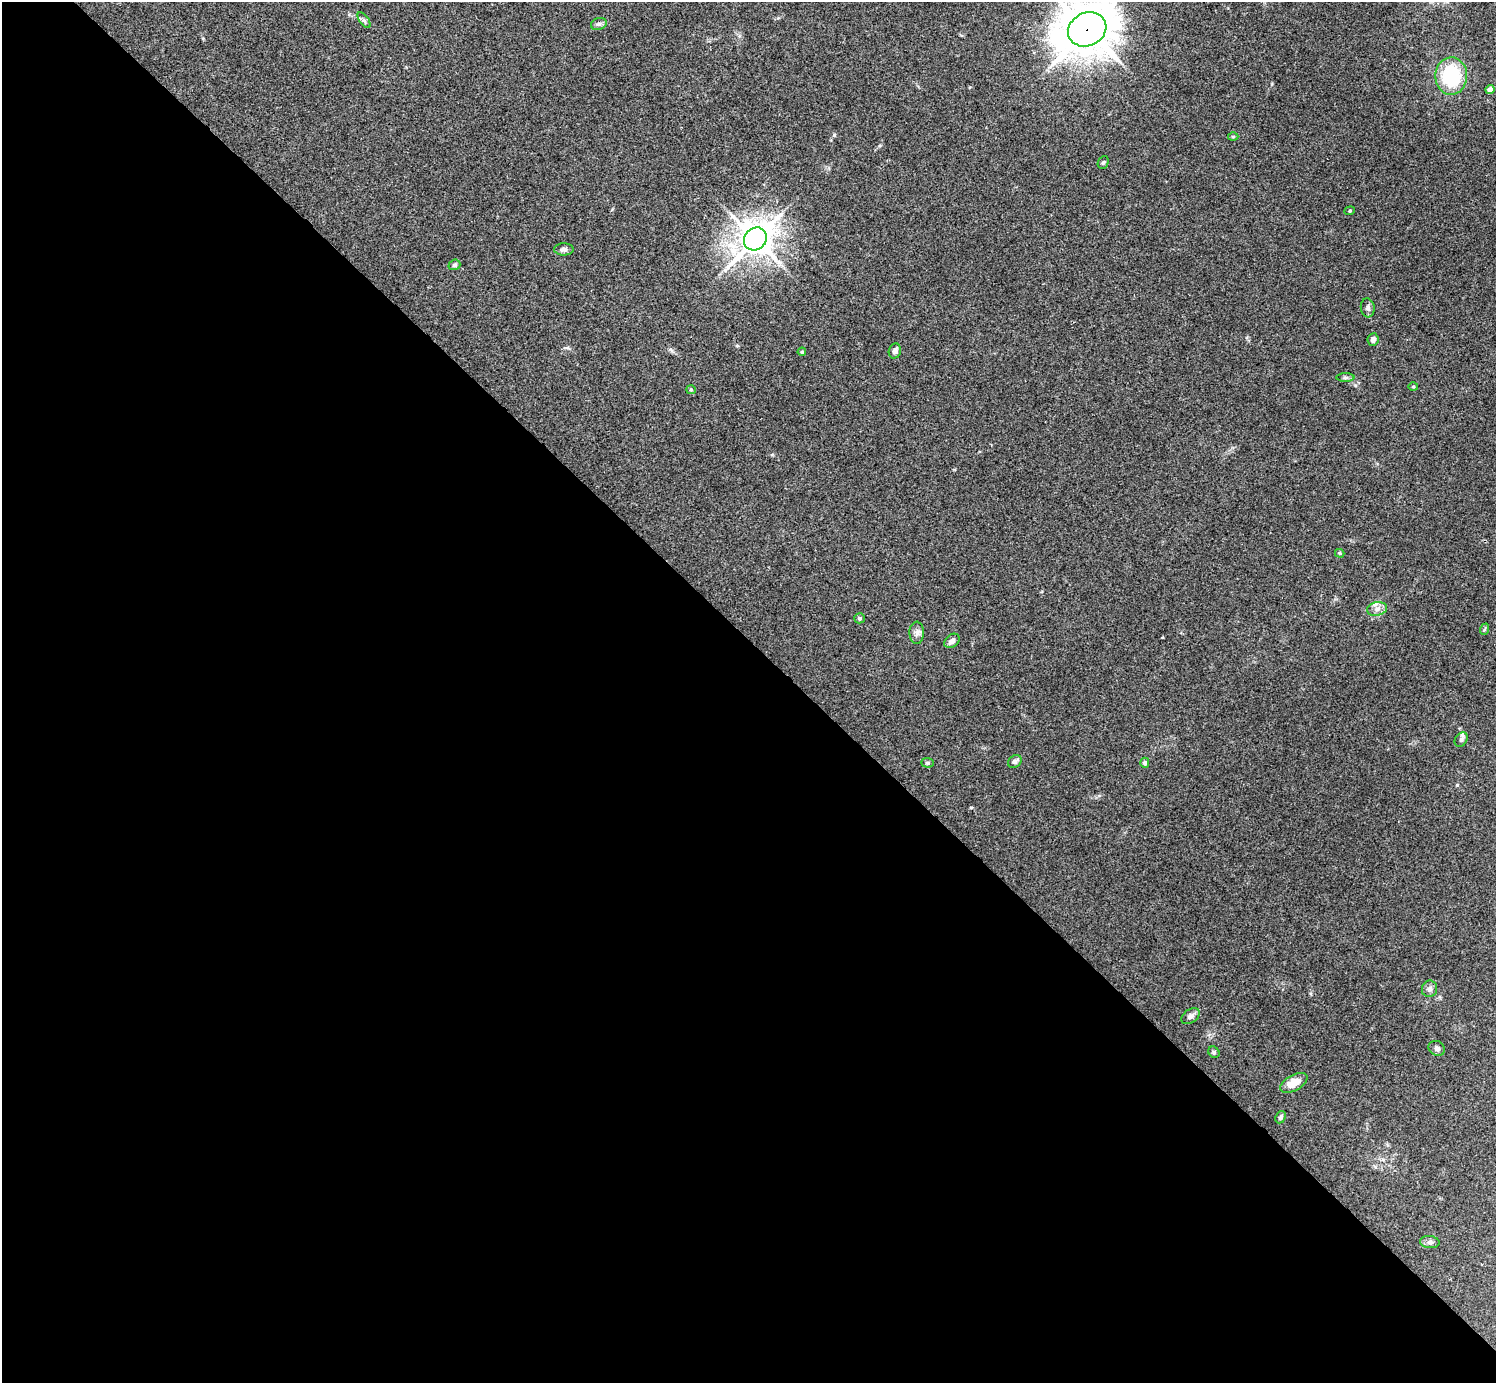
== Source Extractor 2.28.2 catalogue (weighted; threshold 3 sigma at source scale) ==
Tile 9 of 4 x 4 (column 1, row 3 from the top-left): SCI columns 4-1497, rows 1540-2920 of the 5984 x 5984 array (HDU 1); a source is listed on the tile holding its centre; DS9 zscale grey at full resolution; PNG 1498 x 1385 px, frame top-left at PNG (2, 2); each listed source drawn as its Kron ellipse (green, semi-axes under 4 px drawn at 4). Shown black and unused: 54% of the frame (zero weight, under 3 of 4 exposures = <1% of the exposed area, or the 3 px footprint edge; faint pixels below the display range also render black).
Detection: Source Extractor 2.28.2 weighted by HDU 2 'WHT'; one run over the whole footprint, this tile lists its part. Background 0.0342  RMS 0.0047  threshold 0.0212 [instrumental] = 3 sigma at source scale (4.5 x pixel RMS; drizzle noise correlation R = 1.50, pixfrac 1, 0.05/0.05 arcsec/px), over >= 5 px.
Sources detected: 35; all 35 listed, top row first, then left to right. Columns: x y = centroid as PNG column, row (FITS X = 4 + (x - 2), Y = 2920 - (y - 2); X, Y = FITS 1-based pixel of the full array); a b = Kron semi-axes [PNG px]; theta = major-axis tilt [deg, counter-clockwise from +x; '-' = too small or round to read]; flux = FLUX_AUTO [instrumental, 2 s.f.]
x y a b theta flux
364 20 9 4 -54 1
599 24 8 6 18 1.1
1087 29 20 16 26 1600
1451 76 19 16 89 30
1490 89 4 4 - 3.9
1233 137 5 3 - 0.48
1103 162 7 5 65 0.73
1350 211 5 4 - 0.58
755 239 12 10 46 850
564 249 9 6 1 1.5
454 265 6 5 - 0.88
1368 308 9 7 -85 1.5
1373 340 6 5 - 1.6
895 351 7 6 - 1.6
802 352 4 3 - 0.51
1345 378 9 4 0 0.99
1413 387 5 3 - 0.44
691 390 5 4 - 0.53
1340 553 5 4 - 0.62
1377 609 10 6 10 2.3
859 618 5 5 - 0.98
1485 629 6 3 69 0.57
917 633 11 7 -89 2
952 641 8 6 39 2.1
1461 740 8 6 55 1.1
1015 761 7 6 - 1.8
927 763 6 4 -3 0.76
1145 763 5 4 - 1.3
1429 989 8 7 - 1.8
1190 1016 10 6 34 1.9
1437 1048 8 7 - 1.3
1214 1052 6 5 - 0.73
1294 1083 15 8 29 6.6
1280 1117 6 5 - 1.2
1430 1242 10 6 -7 1.5
Overlapping masked pixels (flux is a lower limit): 1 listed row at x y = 1087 29
Isophote crosses this tile's border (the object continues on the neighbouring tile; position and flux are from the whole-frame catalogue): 1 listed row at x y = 1087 29
Unlisted compact peaks at least as high as the median listed source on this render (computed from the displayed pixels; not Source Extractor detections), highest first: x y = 834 135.